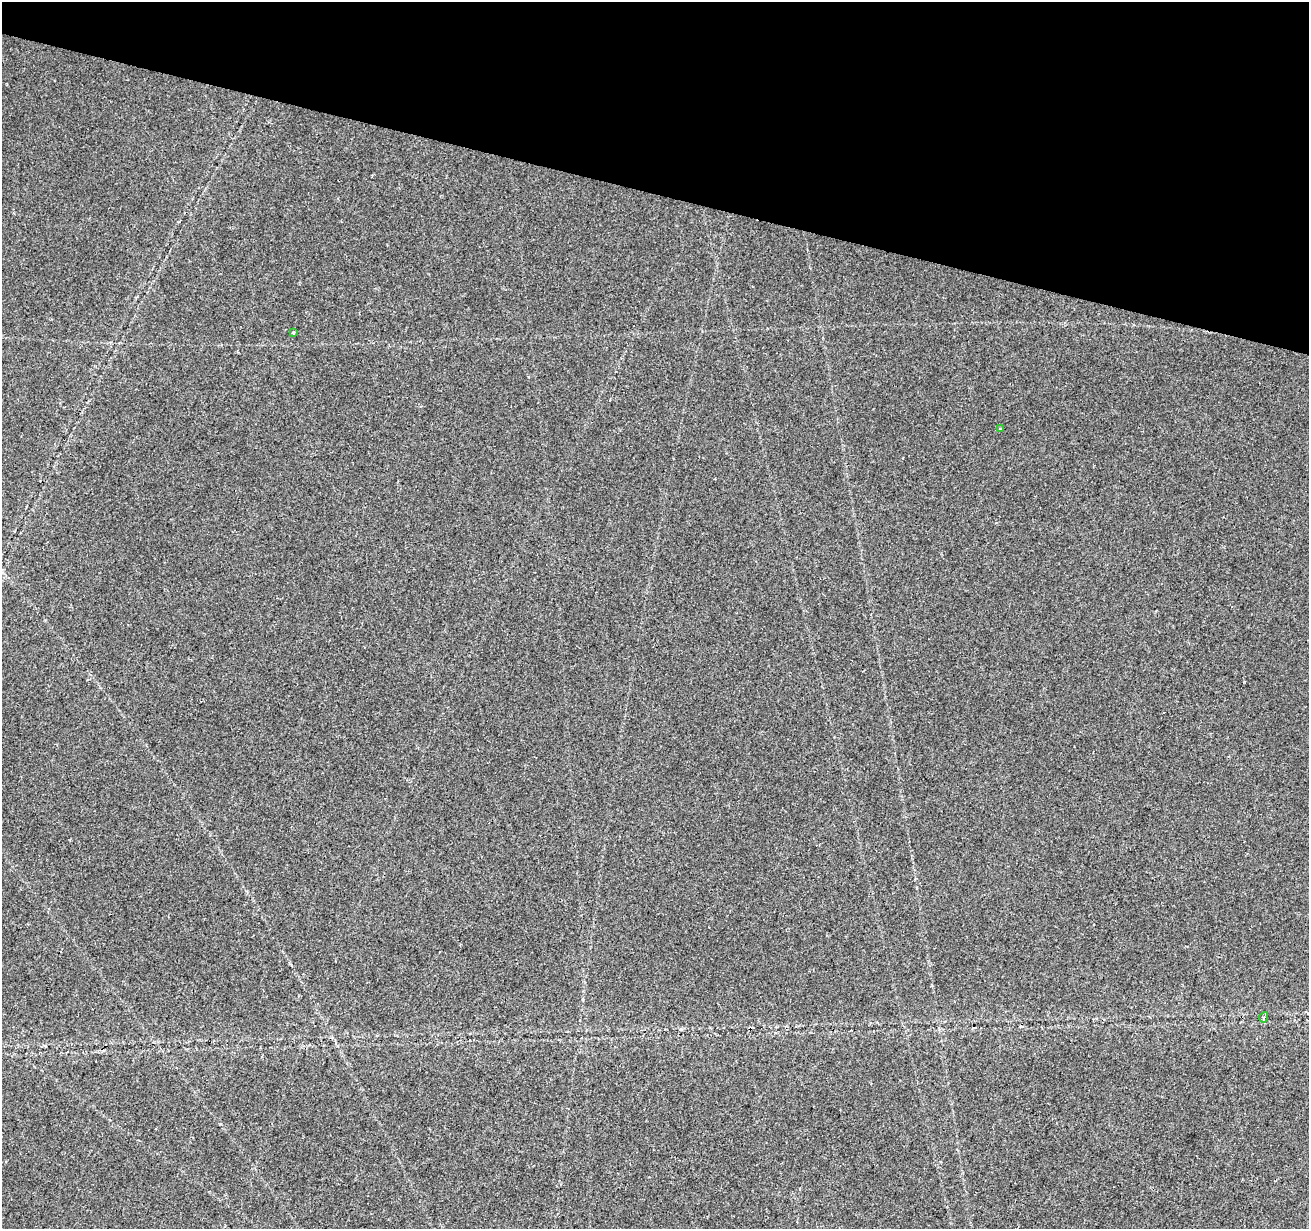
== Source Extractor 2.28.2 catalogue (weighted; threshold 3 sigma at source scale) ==
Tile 2 of 4 x 4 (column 2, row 1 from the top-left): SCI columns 1316-2622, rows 3967-5193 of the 5255 x 5425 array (HDU 1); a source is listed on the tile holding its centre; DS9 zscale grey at full resolution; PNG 1311 x 1231 px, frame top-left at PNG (2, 2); each listed source drawn as its Kron ellipse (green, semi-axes under 4 px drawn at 4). Shown black and unused: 16% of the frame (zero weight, under 2 of 3 exposures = <1% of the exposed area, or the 3 px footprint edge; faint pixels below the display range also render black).
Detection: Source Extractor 2.28.2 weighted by HDU 2 'WHT'; one run over the whole footprint, this tile lists its part. Background 0.0227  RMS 0.0036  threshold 0.0163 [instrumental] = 3 sigma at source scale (4.5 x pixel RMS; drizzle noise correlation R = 1.50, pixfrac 1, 0.0396/0.0396 arcsec/px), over >= 5 px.
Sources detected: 3; all 3 listed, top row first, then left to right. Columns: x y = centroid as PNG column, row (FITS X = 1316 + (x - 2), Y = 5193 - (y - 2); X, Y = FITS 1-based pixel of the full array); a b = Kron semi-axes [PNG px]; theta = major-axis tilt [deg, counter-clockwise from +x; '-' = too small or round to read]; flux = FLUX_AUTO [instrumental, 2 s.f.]
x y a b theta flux
293 333 3 3 - 0.6
1000 429 3 2 - 0.46
1264 1017 5 4 - 0.8